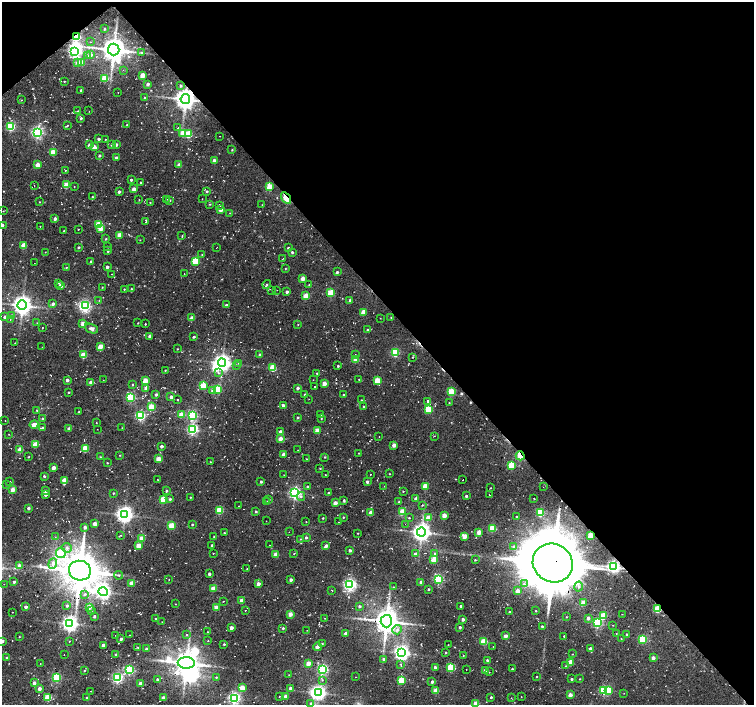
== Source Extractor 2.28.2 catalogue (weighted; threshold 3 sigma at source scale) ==
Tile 3 of 4 x 4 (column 3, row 1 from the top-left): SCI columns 3012-4514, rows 4438-5842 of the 6037 x 5999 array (HDU 1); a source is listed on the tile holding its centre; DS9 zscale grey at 2 x 2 block average (1 PNG px = mean of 2 x 2 image px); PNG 756 x 707 px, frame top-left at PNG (2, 2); each listed source drawn as its Kron ellipse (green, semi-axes under 4 px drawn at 4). Shown black and unused: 44% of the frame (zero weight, under 2 of 3 exposures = <1% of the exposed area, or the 3 px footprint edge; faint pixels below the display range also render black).
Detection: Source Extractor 2.28.2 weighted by HDU 2 'WHT'; one run over the whole footprint, this tile lists its part. Background 0.0536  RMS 0.0087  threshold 0.0391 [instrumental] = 3 sigma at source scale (4.5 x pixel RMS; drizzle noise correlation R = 1.50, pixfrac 1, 0.0396/0.0396 arcsec/px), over >= 5 px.
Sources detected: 484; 7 inside a brighter object's white glare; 7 cosmic-ray / hot-pixel residue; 2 long thin detections or spike segments (spike, bleed or trail) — neither listed nor drawn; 2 inside a brighter listed object's ellipse — not listed separately; the other 466 listed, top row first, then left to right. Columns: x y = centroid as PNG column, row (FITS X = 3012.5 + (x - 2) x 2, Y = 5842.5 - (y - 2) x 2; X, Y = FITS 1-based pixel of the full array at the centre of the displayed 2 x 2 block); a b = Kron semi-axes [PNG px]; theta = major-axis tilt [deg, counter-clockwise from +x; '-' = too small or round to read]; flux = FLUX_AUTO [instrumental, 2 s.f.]
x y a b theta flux
104 29 3 2 - 2.6
76 37 3 3 - 180
91 42 2 2 - 0.93
114 49 6 6 - 2700
75 51 4 4 - 570
142 52 4 2 - 2.1
91 55 4 3 - 6.2
87 56 3 3 - 7
78 63 4 3 - 14
82 63 3 3 - 18
123 70 2 2 - 0.89
142 75 3 3 - 31
105 78 3 3 - 62
64 81 2 2 - 1.3
148 84 2 2 - 7.3
181 86 3 3 - 2.9
81 90 3 3 - 3.2
118 92 2 2 - 0.74
144 98 2 2 - 1.5
185 99 5 4 - 1800
22 100 2 2 - 0.72
78 111 3 3 - 1.7
89 111 2 2 - 0.67
81 118 3 3 - 3.5
67 125 3 2 - 1.7
127 125 3 2 - 1.9
11 126 3 3 - 150
178 128 2 2 - 0.84
37 132 4 3 - 400
183 133 3 3 - 32
189 134 3 3 - 74
220 136 2 2 - 0.78
98 139 3 2 - 4.3
105 140 2 2 - 0.85
89 145 3 3 - 8.1
112 145 3 3 - 2.8
116 145 2 2 - 6.1
94 147 3 3 - 16
232 150 2 2 - 1.5
53 152 3 3 - 38
99 155 2 2 - 3.4
116 158 3 3 - 6.3
214 160 3 3 - 10
38 165 3 2 - 26
179 165 3 2 - 16
66 170 3 2 - 1
131 180 2 2 - 3.2
140 182 2 2 - 1.4
34 185 2 2 - 0.95
66 185 3 3 - 41
74 186 3 2 - 0.7
269 187 3 3 - 46
134 189 3 2 - 13
119 191 2 2 - 5.6
207 191 3 3 - 2.8
92 197 2 2 - 1.4
286 198 6 3 -56 70
167 199 2 2 - 0.74
202 199 2 2 - 0.7
139 200 2 2 - 0.77
169 200 2 2 - 3.1
39 202 2 2 - 0.81
150 202 2 2 - 1.1
210 204 3 2 - 1.4
220 205 3 2 - 1.6
262 205 2 2 - 1
221 210 3 2 - 15
3 211 2 2 - 1.3
230 213 2 2 - 0.77
55 219 3 2 - 8.5
146 221 3 2 - 1.8
99 224 3 3 - 76
2 225 2 2 - 9.7
40 226 2 2 - 0.79
78 229 2 2 - 0.85
101 229 3 3 - 17
64 231 2 2 - 2
119 235 3 2 - 20
182 236 3 2 - 1.3
106 239 2 2 - 1.5
140 240 2 2 - 0.79
24 245 3 2 - 37
79 247 2 2 - 2.4
108 247 2 2 - 0.88
216 247 3 2 - 0.6
288 248 2 2 - 3.8
108 251 3 2 - 1.8
45 252 2 2 - 0.86
292 252 3 3 - 3.1
202 255 2 2 - 0.92
283 258 2 2 - 0.82
91 261 2 2 - 3.1
195 261 3 3 - 73
34 263 2 2 - 0.65
66 267 2 2 - 1.4
107 267 2 2 - 7.6
285 269 2 2 - 1.2
337 272 2 2 - 3.9
112 274 2 2 - 0.68
184 274 2 2 - 0.56
303 278 3 2 - 20
59 283 2 2 - 1.3
61 285 2 2 - 16
267 285 4 2 - 2.4
309 285 2 2 - 0.87
102 287 2 2 - 1
124 289 2 2 - 1.4
131 289 3 2 - 1.6
272 290 2 2 - 0.81
277 290 2 2 - 0.75
287 292 2 2 - 5.5
331 293 3 3 - 74
306 296 3 3 - 38
99 300 2 2 - 0.86
350 300 2 2 - 8.3
53 304 3 2 - 6.3
22 305 5 4 - 1400
226 305 2 2 - 2.5
85 306 4 4 - 300
363 312 3 2 - 31
12 315 3 3 - 2.3
5 317 3 3 - 7.7
391 317 2 2 - 1
192 318 2 2 - 14
380 318 2 2 - 0.64
10 320 2 2 - 0.93
37 323 2 2 - 0.68
138 323 2 2 - 1.1
83 324 3 2 - 22
145 324 2 2 - 1.6
298 325 2 2 - 0.84
42 328 2 2 - 0.94
91 329 7 4 -22 6.3
368 330 2 2 - 3.4
150 336 3 2 - 12
194 337 3 2 - 3.1
15 343 2 2 - 0.81
101 346 3 2 - 21
42 347 2 2 - 0.74
177 349 2 2 - 1.2
395 352 3 3 - 120
260 354 3 3 - 2.8
355 354 3 2 - 1.2
83 355 3 3 - 48
412 357 2 2 - 0.9
356 359 3 2 - 36
222 363 4 4 - 980
239 363 2 2 - 1.5
236 365 3 2 - 1.9
338 366 2 2 - 2.4
273 368 3 3 - 65
165 370 2 2 - 0.87
218 373 3 3 - 2.3
317 373 2 2 - 1.5
359 379 2 2 - 0.78
67 380 2 2 - 7.9
103 380 2 2 - 0.73
313 380 2 2 - 0.89
145 381 3 3 - 40
377 381 3 3 - 47
91 382 2 2 - 11
324 383 2 2 - 20
133 384 2 2 - 1.7
203 386 3 3 - 56
315 386 2 2 - 2.4
146 388 3 2 - 12
298 388 2 2 - 6.8
218 389 3 3 - 86
213 391 3 3 - 15
69 392 2 2 - 2.1
451 392 3 3 - 70
156 395 2 2 - 3.9
305 395 2 2 - 5.6
343 395 2 2 - 2
131 397 3 3 - 150
171 397 3 2 - 8.8
309 399 2 2 - 0.61
177 400 2 2 - 1.1
362 400 3 2 - 0.97
428 401 2 2 - 5.5
449 403 2 2 - 1.2
283 405 2 2 - 6.1
151 407 3 3 - 54
364 407 2 2 - 4.4
429 409 3 3 - 93
37 410 3 2 - 2.8
79 411 2 2 - 1.6
321 414 2 2 - 1.1
181 415 3 2 - 28
192 415 3 3 - 240
141 416 3 3 - 230
298 417 2 2 - 2.6
321 418 2 2 - 1.1
43 419 3 3 - 2.9
5 421 2 2 - 0.75
96 423 2 2 - 0.69
34 425 4 3 - 19
43 428 3 3 - 2.9
122 428 2 2 - 0.96
69 429 2 2 - 11
97 429 2 2 - 0.54
192 429 3 3 - 320
317 430 3 2 - 29
280 432 3 2 - 14
9 434 2 2 - 0.81
379 436 2 2 - 0.63
434 436 2 2 - 0.98
280 439 3 2 - 20
35 444 3 3 - 38
394 445 2 2 - 16
161 446 2 2 - 6
20 449 3 2 - 27
85 449 3 3 - 60
298 450 2 2 - 0.57
359 453 2 2 - 1.2
283 454 2 2 - 13
120 455 2 2 - 1.3
520 456 4 3 - 68
29 457 3 2 - 1.1
100 457 3 2 - 1.4
325 457 2 2 - 1.5
158 459 3 3 - 26
306 459 2 2 - 1.1
210 462 2 2 - 1
107 463 2 2 - 1.4
512 465 3 3 - 93
53 468 2 2 - 16
320 468 2 2 - 1.4
370 474 2 2 - 1
389 474 2 2 - 1.1
284 475 2 2 - 1
325 475 2 2 - 1.1
44 476 3 3 - 3
64 480 4 2 - 28
158 480 2 2 - 0.81
463 480 2 2 - 0.95
10 481 2 2 - 0.89
261 482 2 2 - 3.4
367 482 2 2 - 5.7
6 485 2 2 - 1
307 486 3 2 - 2.2
384 486 2 2 - 0.51
425 486 3 3 - 36
543 487 2 2 - 0.46
490 488 2 2 - 0.99
13 489 2 2 - 23
45 491 3 3 - 5.5
166 491 2 2 - 3.2
403 491 2 2 - 1.4
113 493 2 2 - 1.8
295 493 4 3 - 400
328 493 2 2 - 3.3
46 494 2 2 - 10
489 495 2 2 - 0.87
301 496 4 4 - 3.7
466 496 2 2 - 4.1
191 497 2 2 - 1
534 498 2 2 - 0.68
163 499 3 3 - 59
170 499 3 3 - 3.2
416 499 3 2 - 9.9
269 500 2 2 - 1.7
344 500 3 2 - 2.2
267 502 3 2 - 1.7
399 502 3 3 - 2.4
335 503 2 2 - 16
422 505 3 2 - 1.5
239 506 2 2 - 0.87
28 508 2 2 - 5.2
219 510 3 3 - 78
256 511 2 2 - 3.1
402 511 3 3 - 31
371 513 2 2 - 22
540 513 3 3 - 130
124 515 4 4 - 830
444 516 2 2 - 28
343 517 2 2 - 1.9
517 517 2 2 - 2
323 518 2 2 - 1.3
409 518 2 2 - 1.3
428 518 3 2 - 26
266 521 2 2 - 0.82
306 522 2 2 - 0.7
339 522 2 2 - 0.63
95 524 2 2 - 14
192 524 2 2 - 2.3
405 524 2 2 - 1.2
172 526 3 3 - 56
85 527 3 3 - 6.3
492 528 3 3 - 75
289 532 2 2 - 0.54
421 532 4 4 - 1200
479 532 2 2 - 25
224 533 2 2 - 1.7
358 533 2 2 - 0.96
121 535 3 2 - 1.1
214 536 2 2 - 0.68
465 536 3 3 - 29
590 536 3 3 - 61
55 537 3 2 - 1.3
306 537 3 3 - 3
142 538 3 2 - 32
300 539 2 2 - 1
139 545 3 2 - 28
212 545 2 2 - 3.6
270 545 2 2 - 0.48
326 546 3 2 - 9.1
514 547 3 3 - 7
67 548 5 4 - 7.4
350 550 2 2 - 4.8
61 553 5 4 - 71
213 553 3 2 - 0.66
294 553 2 2 - 0.81
435 553 3 3 - 3
276 554 3 2 - 27
415 554 2 2 - 5.2
434 560 3 3 - 57
475 560 2 2 - 1.7
553 563 20 19 - 14000
53 564 5 4 - 10
19 566 3 3 - 7.3
613 566 4 3 - 490
247 569 2 2 - 1.2
80 571 11 10 - 5700
209 574 2 2 - 5.4
118 575 4 3 - 2.5
438 579 3 3 - 220
169 580 2 2 - 0.78
291 580 3 2 - 5.3
14 582 2 2 - 3
421 582 2 2 - 13
132 583 3 2 - 30
4 584 2 2 - 0.89
258 584 3 2 - 13
524 584 4 3 - 4.7
350 585 4 3 - 460
579 586 5 3 - 4.6
393 587 2 2 - 1
213 589 3 3 - 27
428 589 2 2 - 2.4
332 590 2 2 - 1.2
518 591 3 2 - 19
103 592 5 4 - 730
85 594 4 3 - 3.8
223 601 2 2 - 1.4
241 601 2 2 - 16
583 603 3 2 - 28
176 604 3 2 - 0.93
67 606 3 3 - 4.5
359 606 3 3 - 3.4
461 606 2 2 - 6.5
26 607 2 2 - 7.9
89 607 3 2 - 21
216 607 3 2 - 18
658 609 3 3 - 77
91 610 3 2 - 1.6
245 611 2 2 - 0.68
536 611 2 2 - 0.95
12 612 2 2 - 0.66
510 612 2 2 - 2.2
290 614 2 2 - 22
622 614 2 2 - 0.58
94 616 2 2 - 3
603 616 3 3 - 63
566 617 2 2 - 1.3
325 618 2 2 - 0.67
588 618 3 3 - 9
156 619 2 2 - 3.6
463 619 2 2 - 7.7
386 621 6 5 - 2700
162 622 2 2 - 0.64
597 623 3 3 - 170
70 624 4 4 - 770
613 625 2 2 - 0.65
542 626 2 2 - 2.7
460 627 2 2 - 4
231 628 2 2 - 13
283 628 2 2 - 2.9
307 630 2 2 - 0.47
397 630 5 4 - 7
207 632 2 2 - 0.79
346 633 2 2 - 12
616 634 3 2 - 0.8
627 634 2 2 - 2.3
116 635 2 2 - 1
129 635 2 2 - 0.5
187 635 3 2 - 1.5
506 636 2 2 - 14
564 636 2 2 - 1.6
19 637 2 2 - 0.98
121 639 3 2 - 4.4
621 639 2 2 - 0.98
643 639 3 3 - 130
2 641 2 2 - 8.7
69 641 2 2 - 0.99
208 641 2 2 - 0.81
484 641 3 3 - 70
224 644 2 2 - 2
322 644 2 2 - 1.7
103 645 2 2 - 12
448 645 2 2 - 0.87
138 647 4 2 - 1
317 647 4 3 - 12
493 647 2 2 - 0.55
590 648 3 2 - 7.7
147 649 2 2 - 8
446 652 2 2 - 2.1
401 653 4 4 - 730
64 654 2 2 - 0.79
573 654 2 2 - 0.85
116 655 2 2 - 5.5
463 655 2 2 - 0.89
6 658 3 2 - 2.6
653 658 2 2 - 14
384 659 3 3 - 5
487 660 2 2 - 3.1
570 662 3 3 - 43
186 663 8 5 -2 2600
40 664 2 2 - 0.68
308 664 3 2 - 28
401 664 3 3 - 2.2
565 666 3 3 - 1.5
435 667 2 2 - 5.8
451 667 3 3 - 98
323 669 3 3 - 270
466 669 2 2 - 0.93
512 669 2 2 - 2
84 670 2 2 - 1.5
130 670 3 3 - 190
485 670 2 2 - 15
489 672 2 2 - 0.9
289 675 2 2 - 0.74
216 677 3 2 - 1.7
356 677 2 2 - 0.59
536 677 2 2 - 1.4
57 678 3 3 - 140
118 678 3 3 - 290
157 679 2 2 - 4.5
571 679 2 2 - 4.2
580 679 2 2 - 1.1
322 680 2 2 - 1.4
402 681 3 3 - 89
432 682 2 2 - 4.8
34 683 2 2 - 9.2
140 683 2 2 - 12
242 688 3 3 - 36
290 688 3 3 - 5.9
39 689 3 3 - 8.3
604 690 3 3 - 160
91 691 2 2 - 0.72
436 691 3 2 - 42
609 691 3 3 - 57
319 693 4 3 - 560
624 693 2 2 - 0.58
570 695 3 2 - 25
279 696 2 2 - 1.1
286 696 3 2 - 12
48 697 3 3 - 76
491 697 2 2 - 3.2
521 697 2 2 - 0.6
87 698 2 2 - 3
164 698 2 2 - 16
234 698 3 3 - 380
511 698 2 2 - 0.87
311 703 4 3 - 4.1
475 703 2 2 - 24
Overlapping masked pixels (flux is a lower limit): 8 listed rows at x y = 76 37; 185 99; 286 198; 520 456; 590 536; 553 563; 613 566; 658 609
Isophote crosses this tile's border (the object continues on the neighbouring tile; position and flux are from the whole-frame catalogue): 4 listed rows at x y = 2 225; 2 641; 311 703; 475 703
Diffuse or blended objects may show on this block-average render without a row.